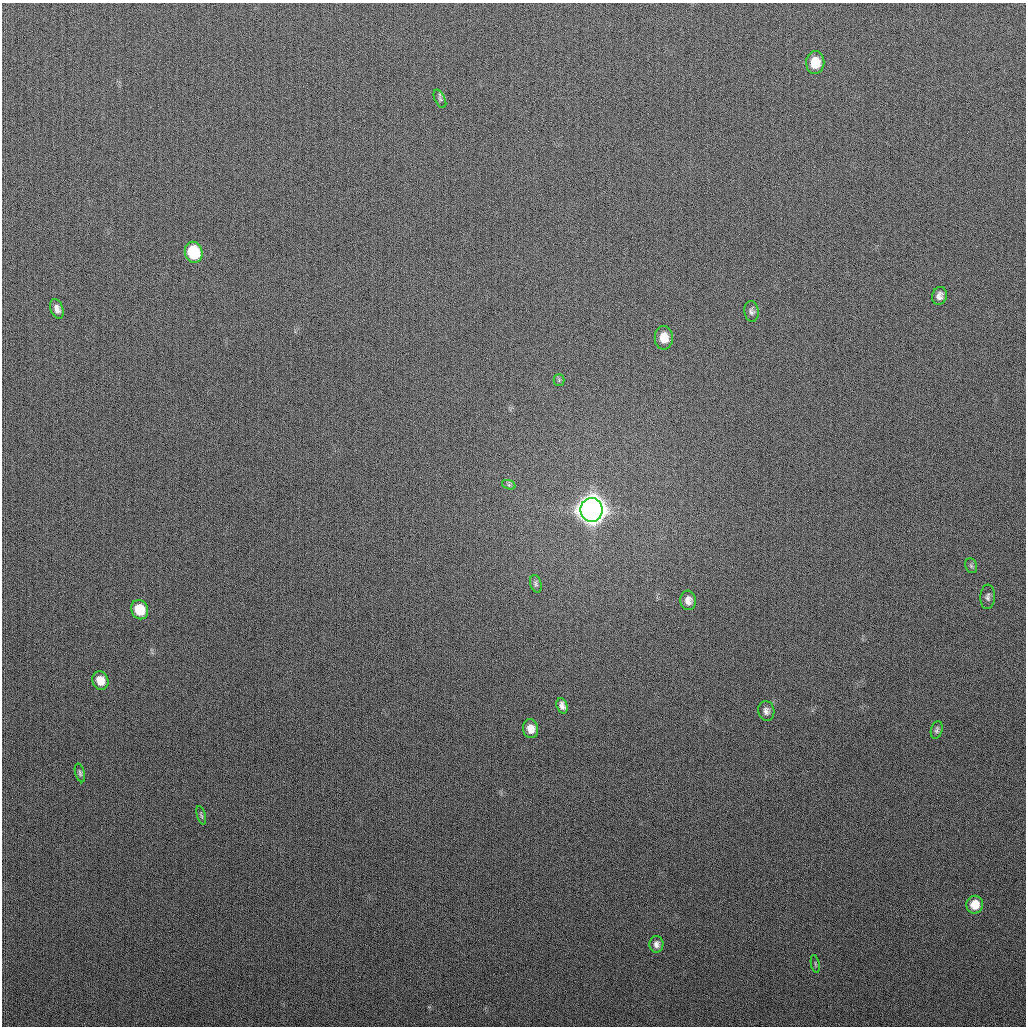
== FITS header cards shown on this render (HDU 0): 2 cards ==
NAXIS1  =                 1024
NAXIS2  =                 1024

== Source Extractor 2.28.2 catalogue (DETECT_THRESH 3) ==
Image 1024 x 1024 px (HDU 0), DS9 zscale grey, 1 PNG px = 1 image px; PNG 1028 x 1028 px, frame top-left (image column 1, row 1024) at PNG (2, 3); each listed source drawn as its Kron ellipse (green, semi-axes under 4 px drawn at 4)
Background 266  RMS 10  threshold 31.2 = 3 sigma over >= 5 px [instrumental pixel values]
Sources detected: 25; all 25 listed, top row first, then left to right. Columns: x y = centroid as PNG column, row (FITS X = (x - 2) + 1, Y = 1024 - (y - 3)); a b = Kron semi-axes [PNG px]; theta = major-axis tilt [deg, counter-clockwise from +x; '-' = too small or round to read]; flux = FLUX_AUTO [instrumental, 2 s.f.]
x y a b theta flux
815 63 11 9 88 1.5e+04
440 99 10 5 -63 1.8e+03
194 252 10 8 -75 3.6e+04
939 296 9 7 72 3.8e+03
57 309 10 6 -70 3.8e+03
751 311 10 7 -82 2.4e+03
664 338 12 9 -90 1.0e+04
559 380 5 5 - 1.2e+03
509 485 7 4 -18 1.2e+03
591 510 12 11 - 1.4e+06
971 566 8 5 -69 1.6e+03
536 584 9 5 -72 1.9e+03
988 597 12 7 87 2.6e+03
688 600 10 8 -85 4.6e+03
140 610 10 8 -69 2.0e+04
100 680 9 8 - 9.3e+03
562 706 8 5 -71 3.2e+03
766 711 10 8 -78 3.2e+03
530 729 9 7 -80 6.5e+03
937 730 9 5 76 1.8e+03
80 773 9 4 -74 1.5e+03
201 815 10 4 -74 1.2e+03
975 905 9 8 - 1.2e+04
656 944 8 7 - 3.1e+03
815 964 9 3 -79 8.3e+02